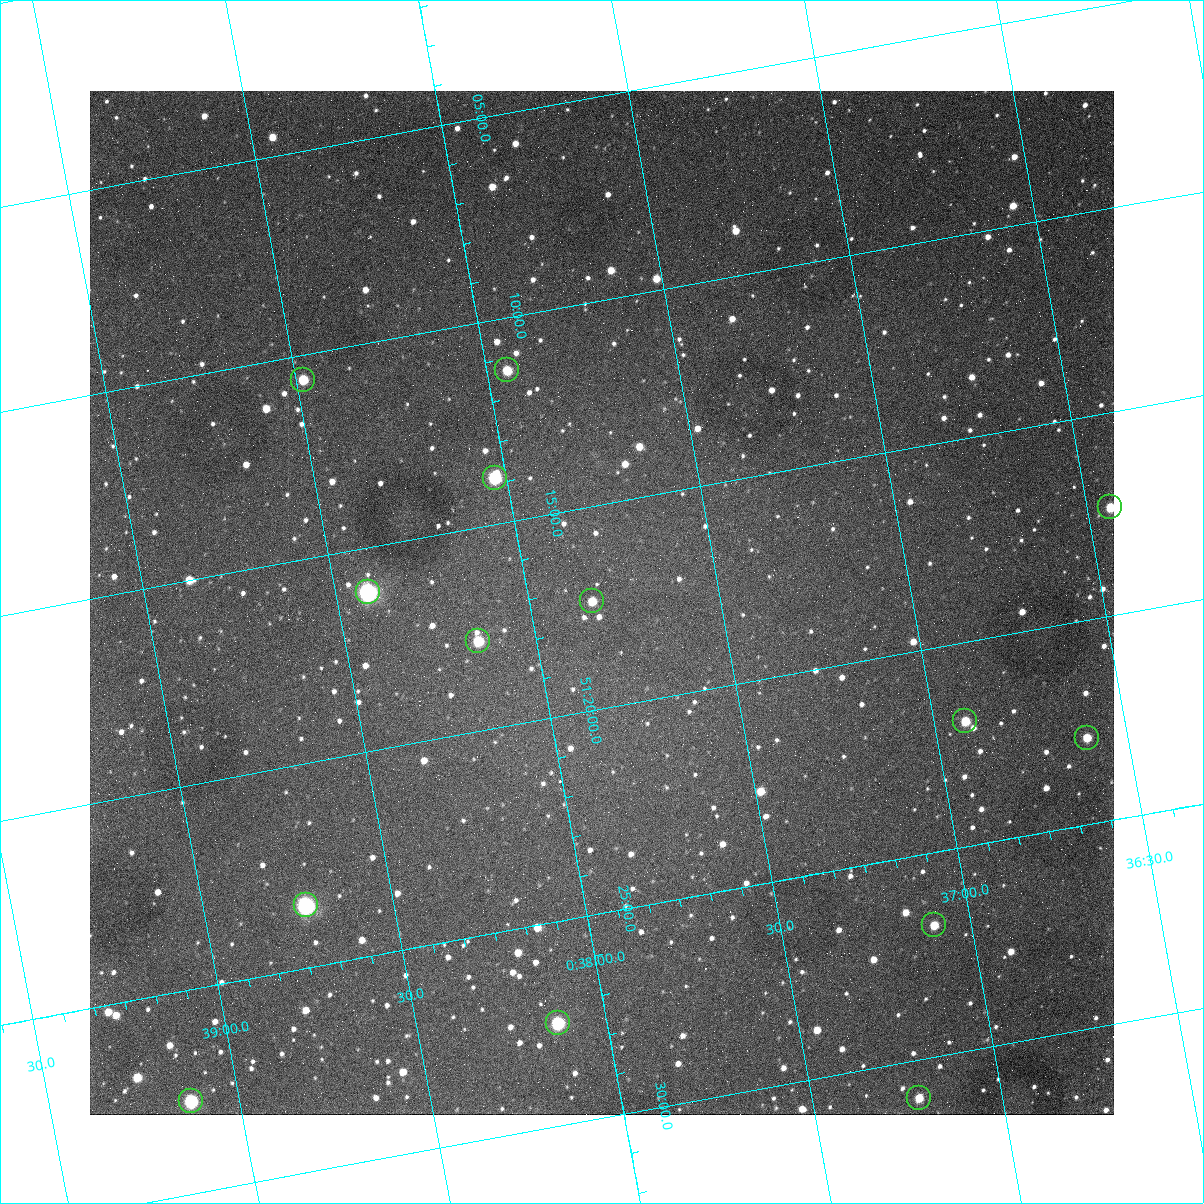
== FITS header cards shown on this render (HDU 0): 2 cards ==
NAXIS1  =                 1024
NAXIS2  =                 1024

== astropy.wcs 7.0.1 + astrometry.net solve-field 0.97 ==
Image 1024 x 1024 px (HDU 0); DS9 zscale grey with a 90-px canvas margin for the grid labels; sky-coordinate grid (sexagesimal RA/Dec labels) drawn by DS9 from the SOLVED WCS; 14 Tycho-2 reference stars matched to detected sources circled (green)
Header WCS: none
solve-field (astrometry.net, Tycho-2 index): SOLVED blind (the file carries no WCS)
Solved WCS: RA---TAN-SIP/DEC--TAN-SIP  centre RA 00:37:49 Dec +51:17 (9.45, +51.29 deg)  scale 1.49 arcsec/px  FOV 25.5' x 25.5'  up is -170 deg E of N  parity flipped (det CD > 0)
(file carries no celestial WCS; the grid is the blind solution)
Tycho-2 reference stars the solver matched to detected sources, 14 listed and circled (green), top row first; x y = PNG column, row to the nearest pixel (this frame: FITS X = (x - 90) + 1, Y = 1024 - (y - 91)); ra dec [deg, ICRS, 3 dp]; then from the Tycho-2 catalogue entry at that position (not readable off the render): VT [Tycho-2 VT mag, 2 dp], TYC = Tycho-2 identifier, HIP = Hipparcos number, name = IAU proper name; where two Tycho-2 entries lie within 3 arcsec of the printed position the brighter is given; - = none
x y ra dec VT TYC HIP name
507 370 9.486 +51.188 10.87 3261-2086-1 - -
303 380 9.620 +51.177 10.71 3261-2090-1 - -
495 478 9.507 +51.231 9.24 3261-2068-1 - -
1110 507 9.110 +51.289 10.95 3261-2033-1 - -
368 592 9.604 +51.268 7.70 3261-1879-1 3018 -
592 601 9.459 +51.289 11.04 3261-1703-1 - -
478 641 9.538 +51.296 10.24 3261-1493-1 - -
965 721 9.229 +51.365 11.03 3261-2198-1 - -
1087 738 9.152 +51.381 11.06 3261-1519-1 - -
306 905 9.683 +51.391 7.88 3261-1837-1 - -
934 925 9.274 +51.446 10.91 3261-1253-1 - -
558 1023 9.532 +51.458 9.03 3261-1423-1 - -
919 1098 9.305 +51.516 11.13 3261-2117-1 - -
191 1101 9.782 +51.462 9.45 3261-1155-1 - -